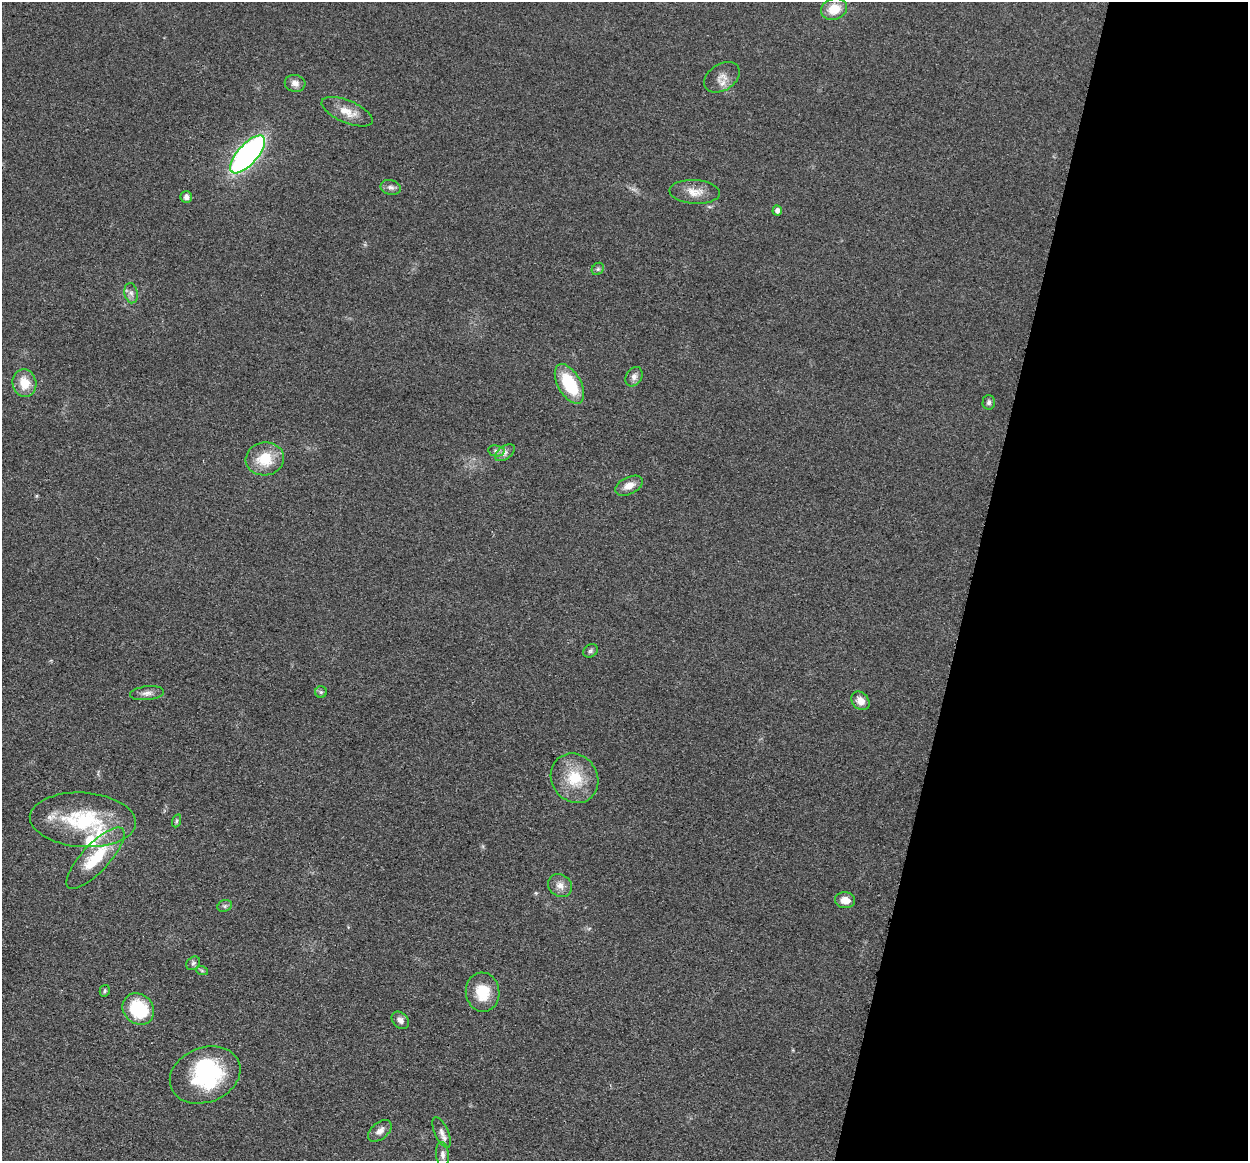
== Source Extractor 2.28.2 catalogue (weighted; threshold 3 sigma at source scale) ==
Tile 8 of 4 x 4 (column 4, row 2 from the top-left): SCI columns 3743-4988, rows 2447-3605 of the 4993 x 5012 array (HDU 1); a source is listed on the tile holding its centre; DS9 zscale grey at full resolution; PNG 1250 x 1163 px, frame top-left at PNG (2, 2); each listed source drawn as its Kron ellipse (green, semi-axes under 4 px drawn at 4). Shown black and unused: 22% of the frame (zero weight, under 3 of 4 exposures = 1% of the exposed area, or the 3 px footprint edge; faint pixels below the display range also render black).
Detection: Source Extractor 2.28.2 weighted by HDU 2 'WHT'; one run over the whole footprint, this tile lists its part. Background 0.103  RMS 0.0077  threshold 0.0345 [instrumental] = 3 sigma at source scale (4.5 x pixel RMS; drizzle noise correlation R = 1.50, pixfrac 1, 0.05/0.05 arcsec/px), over >= 5 px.
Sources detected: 45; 1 too faint to see at this stretch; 1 inside a brighter object's white glare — neither listed nor drawn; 3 inside a brighter listed object's ellipse — not listed separately; the other 40 listed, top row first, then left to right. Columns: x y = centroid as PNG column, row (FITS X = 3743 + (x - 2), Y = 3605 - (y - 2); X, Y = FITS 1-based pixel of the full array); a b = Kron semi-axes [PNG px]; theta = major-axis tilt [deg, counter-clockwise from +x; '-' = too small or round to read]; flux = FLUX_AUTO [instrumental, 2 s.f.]
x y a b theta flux
834 9 13 10 22 16
722 77 19 13 33 7.7
295 83 10 8 -12 4.2
347 112 27 11 -23 12
248 154 23 10 48 250
391 187 10 7 -13 3.1
695 192 25 12 -3 10
186 197 6 5 - 3
777 210 5 4 - 2.8
598 269 7 5 46 1.6
131 293 10 6 -79 3
634 377 10 8 59 3.8
24 383 14 12 -76 14
569 384 22 11 -60 38
989 402 7 6 - 2.2
496 451 8 5 -8 2.3
505 453 11 6 38 3.4
265 459 19 16 8 21
629 486 15 8 25 6.8
590 651 8 6 33 1.8
321 692 6 6 - 1.4
147 693 17 7 6 4.4
860 701 10 8 -47 6.6
575 778 25 23 -54 27
83 820 53 27 -4 62
176 821 7 4 71 1.2
95 858 40 13 47 34
560 885 13 11 -39 5.7
845 900 10 8 -6 7.4
225 906 7 5 21 1.7
193 963 7 6 - 1.9
202 971 6 4 -20 1.2
105 991 6 5 - 1.3
483 992 20 17 -83 20
138 1009 17 14 -43 39
400 1020 10 7 -45 4.2
205 1075 36 27 21 78
380 1131 13 8 40 5
442 1132 16 7 -66 4.6
442 1155 12 6 -85 3.3